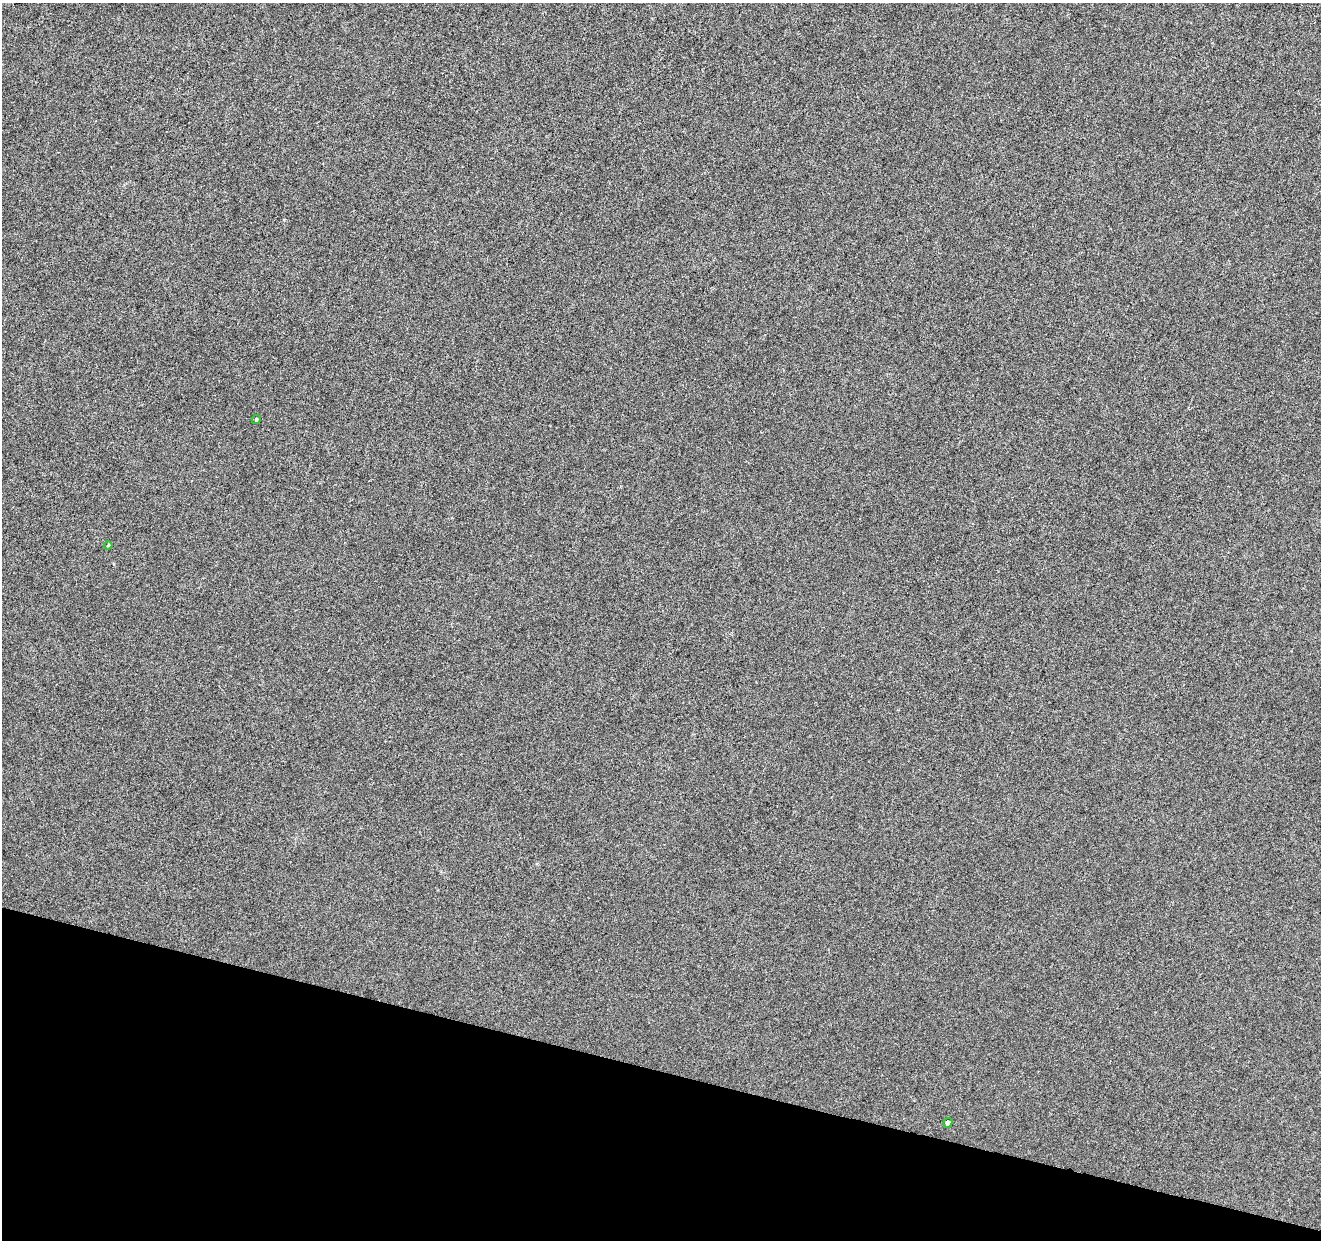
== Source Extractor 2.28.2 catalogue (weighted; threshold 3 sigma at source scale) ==
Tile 15 of 4 x 4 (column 3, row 4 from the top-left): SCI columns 2645-3963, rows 282-1519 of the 5282 x 5449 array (HDU 1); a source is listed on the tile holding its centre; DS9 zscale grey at full resolution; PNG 1323 x 1242 px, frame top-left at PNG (2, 3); each listed source drawn as its Kron ellipse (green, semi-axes under 4 px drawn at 4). Shown black and unused: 14% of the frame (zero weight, under 3 of 6 exposures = <1% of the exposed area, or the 3 px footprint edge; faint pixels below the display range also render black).
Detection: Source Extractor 2.28.2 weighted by HDU 2 'WHT'; one run over the whole footprint, this tile lists its part. Background 6.64e-04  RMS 0.0022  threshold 0.00885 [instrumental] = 3 sigma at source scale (4.09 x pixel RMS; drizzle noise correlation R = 1.36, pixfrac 0.8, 0.0396/0.0396 arcsec/px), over >= 5 px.
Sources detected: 3; all 3 listed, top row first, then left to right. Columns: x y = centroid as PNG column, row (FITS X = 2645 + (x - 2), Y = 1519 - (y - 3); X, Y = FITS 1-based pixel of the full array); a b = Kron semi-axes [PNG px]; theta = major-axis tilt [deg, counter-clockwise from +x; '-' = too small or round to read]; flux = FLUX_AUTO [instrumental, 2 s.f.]
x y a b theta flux
256 419 4 3 - 0.31
108 545 4 3 - 0.2
948 1123 5 4 - 0.64